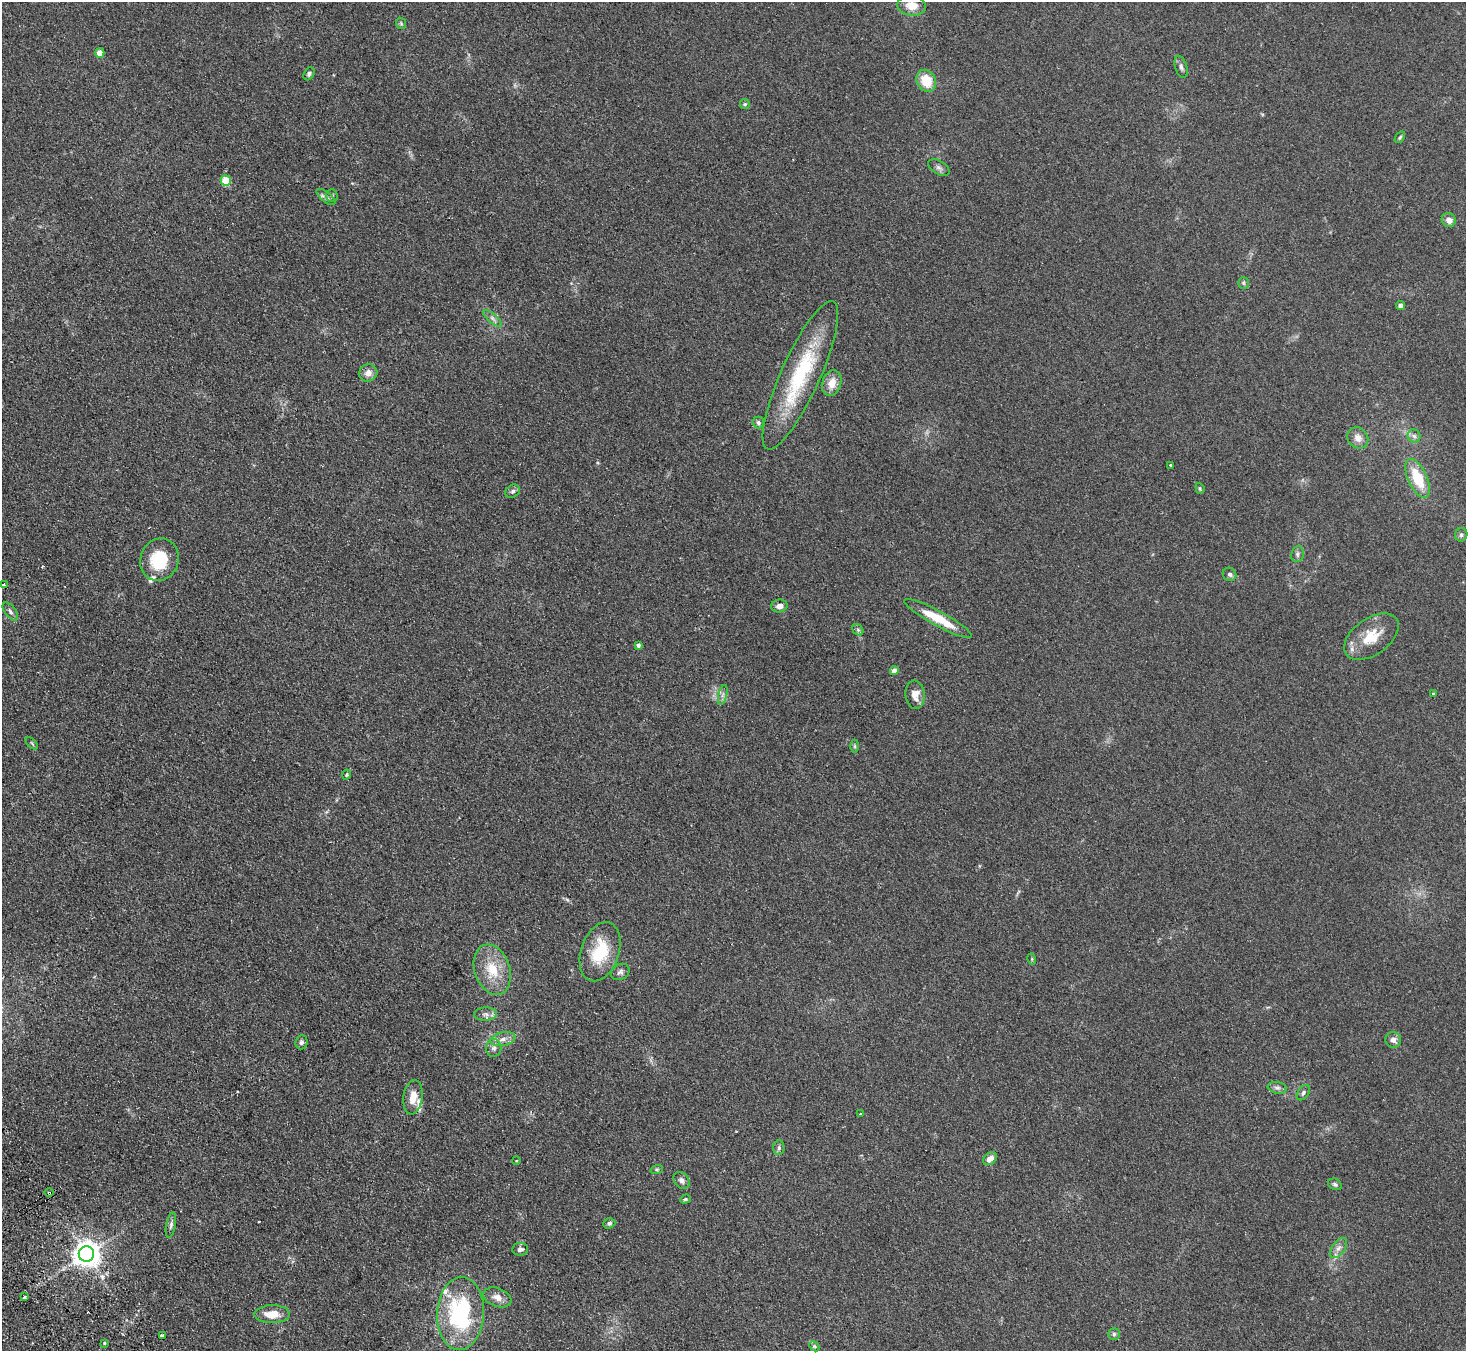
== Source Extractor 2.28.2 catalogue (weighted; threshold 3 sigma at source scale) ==
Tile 7 of 4 x 4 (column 3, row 2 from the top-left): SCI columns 2981-4444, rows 2891-4239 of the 5958 x 5920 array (HDU 1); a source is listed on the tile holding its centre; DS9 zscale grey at full resolution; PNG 1468 x 1353 px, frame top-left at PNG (2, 2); each listed source drawn as its Kron ellipse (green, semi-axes under 4 px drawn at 4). Shown black and unused: <1% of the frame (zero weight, under 2 of 3 exposures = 3% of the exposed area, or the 3 px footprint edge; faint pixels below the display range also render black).
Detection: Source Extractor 2.28.2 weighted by HDU 2 'WHT'; one run over the whole footprint, this tile lists its part. Background 0.153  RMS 0.013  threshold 0.0573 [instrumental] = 3 sigma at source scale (4.5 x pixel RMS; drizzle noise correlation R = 1.50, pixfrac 1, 0.05/0.05 arcsec/px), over >= 5 px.
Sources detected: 87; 4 cosmic-ray / hot-pixel residue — neither listed nor drawn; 5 inside a brighter listed object's ellipse — not listed separately; the other 78 listed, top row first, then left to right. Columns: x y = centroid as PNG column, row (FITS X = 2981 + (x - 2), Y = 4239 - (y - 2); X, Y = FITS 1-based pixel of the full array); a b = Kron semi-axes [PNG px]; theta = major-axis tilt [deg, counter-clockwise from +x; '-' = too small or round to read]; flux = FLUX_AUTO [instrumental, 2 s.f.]
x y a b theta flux
912 5 14 10 -7 17
401 23 6 5 - 1.6
100 53 5 4 - 16
1181 67 11 6 -72 3.9
309 74 7 5 57 2.6
926 81 11 9 -60 29
745 104 5 5 - 1.5
1400 137 6 3 54 1.5
939 168 12 6 -31 4.1
226 181 5 5 - 41
332 195 6 5 - 2.3
326 197 11 5 -39 3.6
1449 220 7 6 - 8.1
1243 283 6 5 - 1.8
1400 305 4 4 - 5.1
492 318 11 4 -41 4
368 373 9 8 - 8.2
800 375 81 19 66 110
832 383 13 9 73 14
758 422 6 5 - 3
1414 436 6 6 - 3.6
1358 438 11 10 - 9.2
1171 465 3 2 - 1.7
1418 478 21 9 -65 41
1200 488 6 4 -70 1.5
513 491 8 6 35 3.2
1461 535 7 6 - 2.7
1297 554 8 6 82 3.3
159 560 21 19 71 48
1230 574 7 6 - 3.2
3 584 3 3 - 2.1
779 606 8 6 11 5.9
10 611 10 5 -53 3.6
938 619 38 7 -29 39
858 630 6 5 - 2.3
1371 637 31 18 35 34
638 645 4 3 - 3
894 671 4 4 - 9.6
1433 694 4 3 - 1.9
723 695 10 4 77 3.3
915 695 14 9 -85 11
32 743 8 3 -45 1.3
855 746 6 4 -89 1.8
347 775 5 4 - 1.6
600 952 30 19 71 52
1032 959 5 3 - 1.2
492 970 26 17 -72 35
620 972 10 7 30 4.1
486 1014 11 6 3 5.1
503 1039 12 6 11 7.3
1393 1040 8 7 - 5.7
301 1042 7 6 - 2.7
494 1048 9 7 86 4.7
1277 1088 9 6 -10 3.6
1303 1093 9 5 55 3.1
413 1097 17 9 82 14
860 1114 3 3 - 4.3
779 1148 7 5 86 2.7
990 1159 8 5 39 8
516 1161 4 3 - 0.88
657 1169 6 4 18 1.7
682 1180 9 7 -50 4.3
1335 1184 7 5 -27 2.5
49 1193 4 3 - 1.8
685 1199 5 4 - 1.7
609 1223 6 5 - 2.6
171 1225 12 5 79 3.7
1338 1248 12 6 53 5.6
520 1249 8 6 6 4.5
86 1254 7 7 - 1300
25 1297 3 3 - 5
497 1297 14 9 -21 9.5
272 1314 18 9 0 18
460 1314 36 23 86 140
1114 1334 6 6 - 2.4
162 1335 4 3 - 16
104 1343 4 4 - 1.1
814 1346 6 4 -45 1.6
Overlapping masked pixels (flux is a lower limit): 1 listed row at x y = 49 1193
Isophote crosses this tile's border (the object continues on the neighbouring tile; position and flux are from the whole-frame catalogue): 1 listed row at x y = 912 5